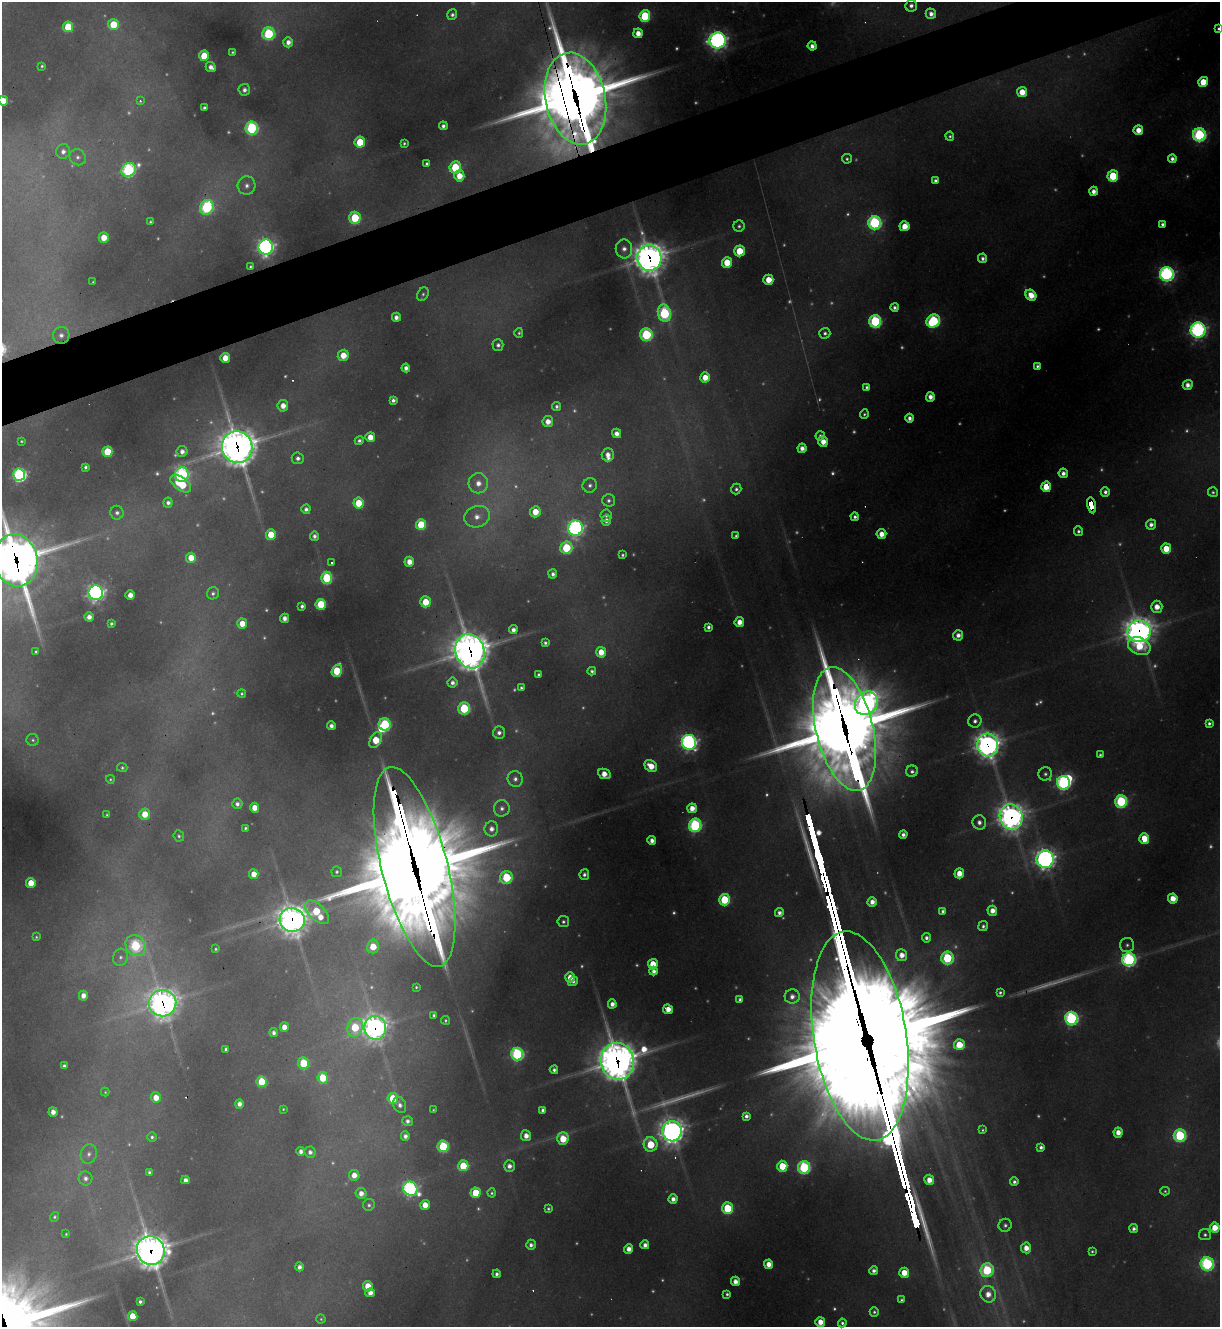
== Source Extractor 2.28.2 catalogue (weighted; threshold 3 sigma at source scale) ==
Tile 10 of 4 x 4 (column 2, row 3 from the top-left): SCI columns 1485-2702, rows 1326-2650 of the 5283 x 5299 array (HDU 1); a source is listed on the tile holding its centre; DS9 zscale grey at full resolution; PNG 1222 x 1329 px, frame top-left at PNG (2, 2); each listed source drawn as its Kron ellipse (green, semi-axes under 4 px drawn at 4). Shown black and unused: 4% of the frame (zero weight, under 3 of 4 exposures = <1% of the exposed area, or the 3 px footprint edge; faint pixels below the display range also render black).
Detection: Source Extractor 2.28.2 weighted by HDU 2 'WHT'; one run over the whole footprint, this tile lists its part. Background 0.287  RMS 0.011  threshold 0.0512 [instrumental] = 3 sigma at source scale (4.5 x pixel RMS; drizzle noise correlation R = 1.50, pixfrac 1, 0.05/0.05 arcsec/px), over >= 5 px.
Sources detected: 467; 115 too faint to see at this stretch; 3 inside a brighter object's white glare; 8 cosmic-ray / hot-pixel residue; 4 long thin detections or spike segments (spike, bleed or trail) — neither listed nor drawn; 2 inside a brighter listed object's ellipse — not listed separately; the other 335 listed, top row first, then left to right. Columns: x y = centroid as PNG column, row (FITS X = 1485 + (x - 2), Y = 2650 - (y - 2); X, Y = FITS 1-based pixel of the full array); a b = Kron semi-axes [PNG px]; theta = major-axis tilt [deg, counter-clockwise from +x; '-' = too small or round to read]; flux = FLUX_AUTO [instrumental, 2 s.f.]
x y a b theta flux
911 6 6 5 - 7.1
931 14 5 5 - 9.7
452 15 5 5 - 4.6
645 16 6 5 - 120
113 24 5 5 - 55
68 27 5 5 - 68
1219 29 3 3 - 3.3
638 33 5 4 - 16
269 34 6 6 - 170
718 40 8 8 - 740
288 42 5 5 - 11
812 46 4 4 - 8.8
232 52 3 3 - 1.9
204 56 5 5 - 52
42 66 3 3 - 2.1
211 67 5 4 - 9.6
1203 82 5 5 - 45
244 90 6 6 - 7
1022 92 5 5 - 30
575 99 46 30 -78 15000
3 101 5 5 - 26
140 101 4 3 - 4.5
204 108 4 3 - 3.8
443 126 4 4 - 6.5
252 128 6 6 - 240
1138 130 5 5 - 20
1199 135 6 6 - 300
950 136 4 4 - 3
360 142 5 5 - 65
404 143 3 3 - 2.8
63 151 7 7 - 8.6
78 157 8 7 - 6.1
847 159 5 5 - 3.2
1172 159 4 4 - 6.7
427 164 4 3 - 3.2
455 167 6 5 - 100
129 170 7 6 - 310
459 176 5 5 - 26
1113 176 5 5 - 94
935 180 4 4 - 4.7
247 186 9 9 - 10
1094 191 4 4 - 11
207 207 7 6 - 240
355 218 6 5 - 97
150 222 3 3 - 2.2
875 223 6 6 - 330
1162 224 4 4 - 4.5
739 226 5 5 - 3.4
904 226 5 5 - 27
104 238 5 5 - 27
266 247 7 7 - 720
624 249 9 8 - 11
739 251 5 5 - 52
649 258 13 12 - 2600
983 258 5 4 - 6
727 262 5 5 - 48
250 266 3 3 - 2.3
1167 274 7 7 - 570
768 280 5 5 - 29
93 282 3 3 - 1.7
423 294 7 5 57 3.3
1031 295 6 5 - 28
895 307 4 4 - 6
664 313 9 6 -78 230
396 317 4 4 - 9.2
875 321 6 6 - 230
933 321 7 6 - 220
1198 330 7 7 - 560
519 333 5 4 - 2.5
825 333 5 5 - 4.8
61 335 8 8 - 9.5
646 335 6 6 - 200
498 345 5 5 - 5.2
343 355 5 5 - 28
225 358 5 5 - 26
1037 366 4 3 - 3.7
406 368 4 4 - 8.8
705 377 5 5 - 25
1188 385 5 5 - 12
867 387 4 4 - 4.3
930 397 5 4 - 12
393 400 4 4 - 5.4
283 406 6 5 - 17
557 406 4 4 - 4.6
864 414 5 4 - 3
910 418 4 4 - 8.6
548 422 5 5 - 16
617 433 5 4 - 12
820 436 4 4 - 4.2
370 437 5 5 - 25
21 441 3 3 - 1.9
359 441 5 4 - 4.5
823 441 5 5 - 21
237 447 16 15 - 3900
802 448 4 4 - 11
182 451 5 5 - 10
107 452 5 5 - 73
608 455 6 6 - 13
298 458 6 6 - 7.1
85 467 4 3 - 4.2
1063 473 5 4 - 9.6
19 475 6 6 - 370
182 475 7 7 - 380
478 483 10 9 - 18
181 484 12 6 -36 86
590 485 7 7 - 6
1046 487 5 5 - 37
736 489 5 5 - 3.9
1105 492 5 4 - 6.2
1213 492 5 4 - 3.2
609 500 6 6 - 4.7
168 503 5 4 - 6.1
358 503 5 5 - 52
1091 505 8 4 -77 150
306 509 5 4 - 6.7
535 512 5 5 - 30
117 513 7 6 - 5.8
606 515 6 5 - 4.4
477 517 13 10 17 19
855 517 4 4 - 4.8
606 520 5 5 - 8.5
1151 524 5 5 - 8.6
421 525 5 5 - 71
575 528 7 7 - 560
1078 531 5 4 - 4
881 534 5 5 - 18
271 535 5 5 - 44
314 536 4 4 - 6.2
736 536 4 3 - 2.5
566 548 6 6 - 110
1166 549 5 5 - 38
622 555 3 3 - 2.8
191 558 5 5 - 26
16 560 26 22 -76 6900
332 562 3 3 - 2.2
409 562 5 5 - 18
553 574 4 4 - 6.7
327 578 6 5 - 130
96 593 7 7 - 740
213 593 6 6 - 4.1
130 595 4 4 - 15
425 602 5 5 - 42
321 604 5 5 - 80
302 606 4 4 - 5.1
1157 607 6 5 - 20
89 617 4 4 - 10
285 618 4 4 - 11
739 622 5 5 - 18
111 623 3 3 - 3.5
242 624 5 5 - 27
708 627 4 4 - 5.3
513 630 4 4 - 9.4
1139 631 11 11 - 2200
958 635 5 5 - 10
545 643 4 4 - 4.3
1139 646 12 8 -22 56
36 651 4 4 - 2.4
470 651 17 14 -70 3500
601 652 5 5 - 29
337 671 6 5 - 87
592 671 4 4 - 3.7
539 675 3 3 - 3.3
452 683 5 5 - 7.3
521 688 4 3 - 3.4
242 693 4 4 - 2.5
866 703 12 10 47 920
464 708 6 6 - 130
975 721 7 6 - 6.4
1209 723 4 4 - 4.3
385 724 6 6 - 160
331 726 4 4 - 9
845 729 63 28 -76 24000
499 733 6 6 - 7
33 740 6 6 - 3.2
376 740 8 5 60 50
689 742 7 7 - 600
988 745 11 10 - 1400
1100 755 4 3 - 3.3
651 766 7 5 -43 28
122 768 5 4 - 2.6
912 771 6 5 - 4.9
604 774 7 5 -24 21
1045 774 7 6 - 4.8
110 779 4 4 - 1.9
515 779 8 7 - 7.6
1063 783 7 6 - 450
1121 801 6 6 - 210
237 804 5 5 - 6.3
255 808 5 4 - 21
502 808 8 8 - 7.6
692 808 5 5 - 18
145 814 6 5 - 31
107 815 3 3 - 2.1
1011 817 12 11 - 1600
979 822 7 7 - 9.4
695 825 6 6 - 310
245 828 4 3 - 2.6
491 829 7 7 - 11
903 834 4 4 - 6.8
179 836 5 5 - 2.9
1144 839 5 5 - 57
652 840 4 4 - 10
1045 859 8 8 - 1000
415 867 103 33 -76 42000
337 872 5 5 - 3.2
959 873 5 5 - 24
254 874 5 4 - 21
584 875 5 4 - 5
506 877 6 6 - 120
31 883 5 5 - 33
1173 898 5 4 - 23
724 900 6 5 - 99
872 902 5 4 - 13
943 911 4 4 - 4.9
992 911 5 5 - 16
317 912 15 8 -44 78
779 913 4 4 - 7.2
292 920 12 12 - 2100
563 922 5 5 - 4
983 926 5 4 - 4.5
36 937 4 4 - 1.9
926 938 4 4 - 6.6
1127 945 7 7 - 4.3
136 946 11 9 -53 160
373 946 7 6 - 35
216 949 4 4 - 2.4
902 955 6 5 - 17
120 957 8 7 - 6.7
947 958 6 6 - 160
1129 960 6 6 - 420
653 964 5 5 - 40
654 971 4 4 - 9.5
570 977 5 5 - 19
573 981 5 4 - 4.7
416 987 3 3 - 2
1000 992 4 4 - 3.2
83 996 5 4 - 12
792 997 7 7 - 11
740 999 4 4 - 4.4
162 1003 14 13 - 1700
612 1004 4 4 - 10
668 1009 5 4 - 21
434 1015 4 4 - 3.9
1071 1018 6 6 - 380
445 1020 4 4 - 2.4
284 1027 5 4 - 20
355 1027 10 7 69 77
375 1028 12 10 -82 1300
274 1033 4 4 - 6.9
860 1036 105 46 -81 44000
959 1045 5 5 - 47
226 1049 4 4 - 3.8
517 1054 6 6 - 290
617 1061 19 16 -78 3500
303 1063 6 5 - 82
64 1066 4 4 - 4.5
554 1070 4 4 - 4.9
323 1078 6 5 - 59
262 1082 5 5 - 79
105 1092 4 4 - 1.6
156 1098 5 5 - 22
393 1098 5 5 - 65
239 1104 4 4 - 10
400 1105 8 6 -67 6.8
283 1109 3 3 - 1.7
433 1110 3 2 - 1.5
543 1110 4 4 - 6.3
53 1112 4 4 - 13
746 1116 4 4 - 6.4
408 1121 5 5 - 6.1
982 1130 4 4 - 2.3
672 1131 10 9 - 1600
1118 1132 5 4 - 17
1180 1135 6 6 - 200
405 1136 5 4 - 7.8
526 1136 5 5 - 15
152 1137 4 4 - 3.8
563 1139 6 5 - 48
650 1144 7 7 - 73
443 1146 6 5 - 130
1041 1147 4 4 - 6.3
301 1151 4 4 - 8.4
310 1152 6 5 - 7.4
89 1154 10 8 74 7.7
463 1166 5 5 - 60
509 1166 6 5 - 10
782 1166 5 5 - 59
804 1167 6 6 - 220
149 1172 4 3 - 3.4
354 1175 5 5 - 17
85 1178 7 7 - 7.6
185 1180 4 4 - 7.6
929 1180 5 5 - 20
1014 1182 4 4 - 4.8
410 1189 7 6 - 480
1165 1191 5 4 - 2.4
361 1193 5 5 - 13
476 1193 5 5 - 57
492 1193 4 4 - 2.6
673 1199 4 4 - 11
369 1205 6 6 - 3.6
425 1205 5 4 - 24
727 1208 6 5 - 98
548 1209 4 4 - 3
54 1217 5 4 - 2.7
1005 1225 6 6 - 4.7
1134 1228 4 4 - 6.6
1215 1228 5 5 - 31
66 1234 4 3 - 1.7
1205 1235 6 5 - 3.8
531 1245 5 5 - 6.9
645 1245 4 4 - 8.3
1026 1248 5 5 - 19
629 1249 4 4 - 14
151 1250 14 13 - 2700
1092 1251 3 3 - 2.5
769 1264 5 4 - 18
1207 1264 6 6 - 320
299 1267 4 4 - 8.1
874 1270 4 4 - 6.5
987 1270 7 6 - 170
904 1273 5 5 - 31
497 1274 4 4 - 5.1
735 1281 4 4 - 12
368 1286 5 5 - 33
370 1293 5 4 - 13
727 1294 4 4 - 3
988 1294 8 7 - 19
901 1300 4 3 - 2.4
140 1302 4 3 - 4.4
874 1312 5 4 - 2.9
133 1316 5 5 - 36
321 1319 4 4 - 2
820 1322 5 5 - 22
842 1323 4 4 - 3.9
Overlapping masked pixels (flux is a lower limit): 17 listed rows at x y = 575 99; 649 258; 237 447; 1091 505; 16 560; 1139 631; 470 651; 845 729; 988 745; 1011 817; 415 867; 292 920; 162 1003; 375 1028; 860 1036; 617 1061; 151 1250
Isophote crosses this tile's border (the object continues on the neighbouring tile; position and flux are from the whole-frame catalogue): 5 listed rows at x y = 1219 29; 575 99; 3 101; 16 560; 1207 1264